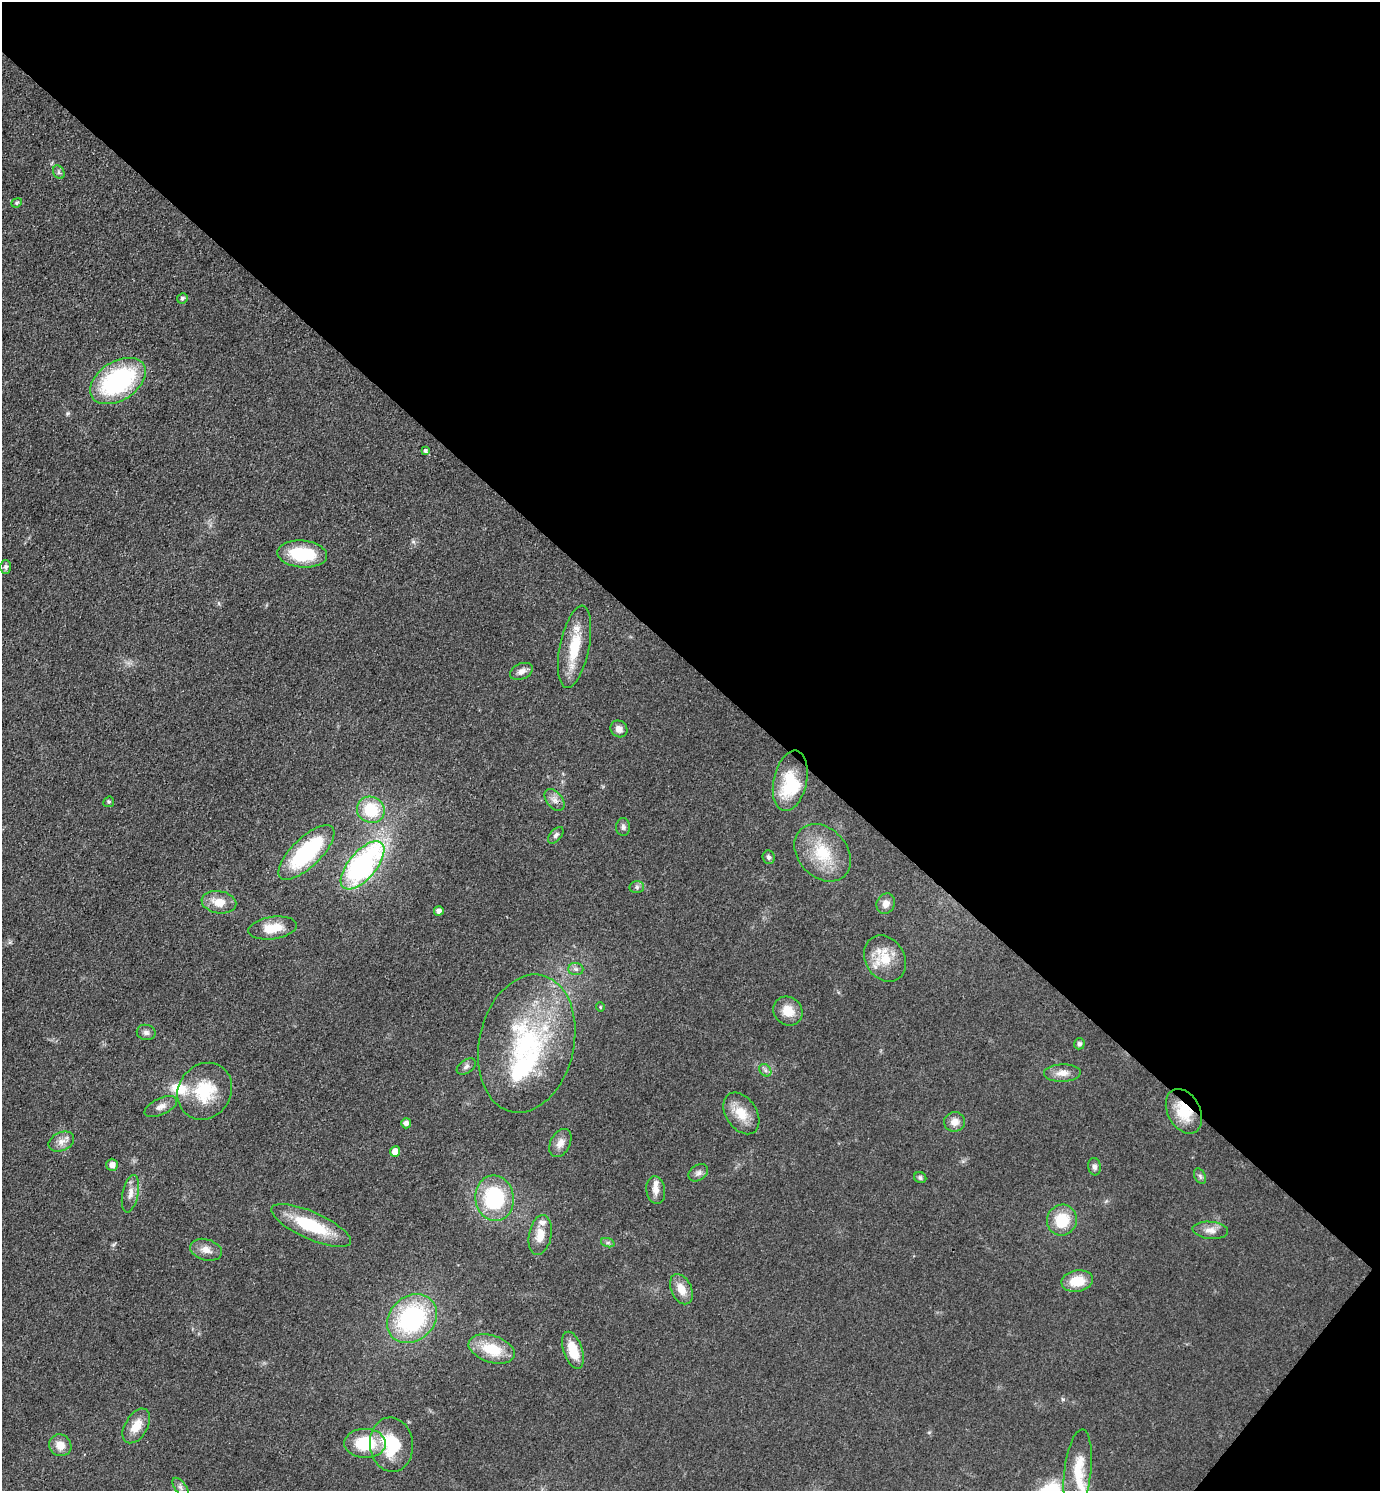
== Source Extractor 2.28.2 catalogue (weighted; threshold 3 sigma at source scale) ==
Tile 8 of 4 x 4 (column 4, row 2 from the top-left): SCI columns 4430-5807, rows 2980-4468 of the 5962 x 5959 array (HDU 1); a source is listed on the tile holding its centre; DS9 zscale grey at full resolution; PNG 1382 x 1493 px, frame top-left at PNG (2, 2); each listed source drawn as its Kron ellipse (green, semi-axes under 4 px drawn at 4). Shown black and unused: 46% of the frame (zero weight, under 3 of 4 exposures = <1% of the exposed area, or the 3 px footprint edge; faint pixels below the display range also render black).
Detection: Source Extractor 2.28.2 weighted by HDU 2 'WHT'; one run over the whole footprint, this tile lists its part. Background 0.0779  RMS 0.0064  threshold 0.029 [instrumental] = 3 sigma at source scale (4.5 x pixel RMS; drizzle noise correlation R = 1.50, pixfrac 1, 0.05/0.05 arcsec/px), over >= 5 px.
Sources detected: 78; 1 inside a brighter object's white glare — neither listed nor drawn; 8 inside a brighter listed object's ellipse — not listed separately; the other 69 listed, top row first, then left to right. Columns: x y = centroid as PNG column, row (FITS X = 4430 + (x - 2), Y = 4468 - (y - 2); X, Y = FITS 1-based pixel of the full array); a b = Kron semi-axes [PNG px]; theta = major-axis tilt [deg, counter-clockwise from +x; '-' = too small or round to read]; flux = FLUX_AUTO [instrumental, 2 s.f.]
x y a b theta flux
59 172 7 5 -61 1.4
17 203 5 4 - 1
182 298 5 5 - 1.3
118 381 31 19 32 93
425 450 3 3 - 5.9
302 554 25 13 -5 34
6 567 7 5 -89 1.6
574 647 42 14 78 25
521 671 12 7 25 3.8
619 729 9 8 - 3.9
790 781 30 16 78 32
555 800 12 8 -50 3.9
109 802 6 5 - 0.91
371 810 14 13 - 27
623 827 9 7 -87 2.2
556 835 10 5 49 2.1
306 852 36 14 44 65
823 853 32 24 -48 28
769 857 7 6 - 1.6
362 865 29 14 49 150
637 887 7 6 - 1.7
219 902 17 11 -10 10
886 904 10 9 - 4.6
439 911 5 4 - 2.7
273 928 24 11 8 14
885 959 24 19 -57 18
576 969 7 6 - 2
600 1007 4 4 - 0.72
788 1011 15 14 - 11
146 1032 9 7 -12 2.5
527 1044 70 47 77 110
1079 1044 5 5 - 2
466 1067 10 6 34 2.3
765 1070 7 5 -47 1.8
1062 1073 18 9 2 6.1
205 1091 29 26 54 30
161 1107 17 8 25 4.3
1184 1111 24 16 -62 20
741 1113 23 15 -56 13
955 1122 10 9 - 5.7
406 1123 5 5 - 3
61 1142 13 9 26 4.9
560 1143 15 10 63 5.6
395 1151 5 5 - 6.5
112 1165 6 5 - 3.8
1094 1167 9 6 -81 2.1
698 1173 10 7 34 2.8
1200 1176 8 5 -65 1.5
920 1178 6 5 - 1.4
656 1190 14 9 -83 4.7
130 1194 19 8 78 5.6
494 1198 23 19 -82 57
1062 1220 15 15 - 21
311 1226 43 13 -24 36
1210 1230 18 8 -5 5.4
540 1235 20 11 78 9.9
608 1243 7 4 -18 1.3
206 1250 16 10 -17 5.8
1077 1281 16 10 10 16
681 1289 16 10 -65 8.6
412 1319 27 22 42 87
492 1349 24 13 -17 23
573 1350 19 9 -72 17
136 1426 19 11 59 11
365 1443 21 14 -1 30
60 1445 11 10 - 7.1
391 1445 27 21 -83 31
1078 1472 43 13 83 19
180 1487 11 5 -54 2.2
Overlapping masked pixels (flux is a lower limit): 1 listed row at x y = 1184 1111